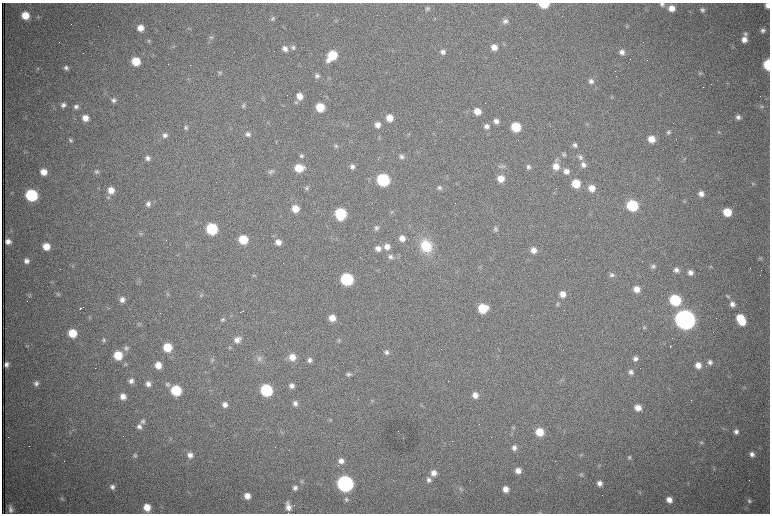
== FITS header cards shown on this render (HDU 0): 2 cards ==
NAXIS1  =                 1536 /fastest changing axis
NAXIS2  =                 1023 /next to fastest changing axis

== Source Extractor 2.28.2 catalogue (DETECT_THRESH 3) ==
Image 1536 x 1023 px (HDU 0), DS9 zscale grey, zoomed out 1/2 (1 PNG px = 2 x 2 image px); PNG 772 x 516 px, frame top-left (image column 1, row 1022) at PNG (2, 3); no overlay
Background 1040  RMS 16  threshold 48.5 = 3 sigma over >= 5 px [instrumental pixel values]
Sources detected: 277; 63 cannot appear on this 1/2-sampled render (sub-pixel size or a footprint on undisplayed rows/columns) and are not listed; the other 214 listed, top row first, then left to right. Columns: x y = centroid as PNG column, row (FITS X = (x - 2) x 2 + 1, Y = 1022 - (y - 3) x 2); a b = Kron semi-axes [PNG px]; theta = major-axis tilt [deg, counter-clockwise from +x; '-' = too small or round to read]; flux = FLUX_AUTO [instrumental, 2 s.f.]
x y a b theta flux
544 4 7 4 -3 1.2e+05
662 4 6 5 - 1.1e+04
768 5 5 4 - 2.2e+04
672 8 6 6 - 3.4e+04
427 9 6 6 - 7.5e+03
703 10 6 6 - 9.7e+03
25 15 6 6 - 6.5e+04
38 17 5 3 - 3.9e+03
273 19 6 5 - 7.3e+03
505 21 7 6 - 1.2e+04
627 26 5 3 - 3.2e+03
140 28 6 6 - 3.2e+04
190 28 5 2 - 2.8e+03
763 30 6 5 - 1.2e+04
745 34 7 6 - 1.0e+04
211 37 6 5 - 6.4e+03
744 39 8 7 - 2.5e+04
149 41 6 4 -84 5.1e+03
293 47 7 6 - 1.0e+04
494 47 7 6 - 3.0e+04
285 49 7 6 - 1.9e+04
443 52 6 6 - 1.3e+04
622 52 6 5 - 1.6e+04
332 55 9 6 50 1.3e+05
630 59 2 1 - 3.4e+03
136 61 7 6 - 8.8e+04
190 65 2 1 - 9.8e+04
768 65 7 5 -88 2.0e+05
38 68 5 5 - 4.8e+03
66 68 6 5 - 9.9e+03
220 73 6 5 - 6.3e+03
700 73 6 4 -15 4.9e+03
317 76 6 5 - 9.7e+03
189 79 7 2 -52 3.3e+03
591 81 7 6 - 1.4e+04
300 96 7 7 - 3.3e+04
113 100 6 5 - 1.0e+04
63 105 6 6 - 1.3e+04
243 106 6 5 - 6.9e+03
761 106 6 5 - 6.8e+03
76 107 7 6 - 1.3e+04
320 107 6 6 - 9.3e+04
477 111 6 6 - 4.3e+04
738 117 6 6 - 1.3e+04
85 118 6 6 - 3.1e+04
389 118 7 6 - 4.3e+04
496 121 6 6 - 1.7e+04
587 124 5 3 - 3.7e+03
377 125 6 6 - 2.3e+04
487 126 7 7 - 1.6e+04
550 126 2 1 - 7.0e+02
186 127 6 6 - 8.6e+03
516 127 7 6 - 1.3e+05
668 132 6 5 - 7.4e+03
719 132 4 4 - 4.0e+03
248 134 6 6 - 1.1e+04
408 134 5 3 - 3.7e+03
165 135 7 7 - 1.3e+04
651 139 6 6 - 4.3e+04
70 140 6 5 - 7.4e+03
575 145 6 5 - 1.0e+04
336 146 6 5 - 5.8e+03
564 154 5 5 - 6.0e+03
301 156 6 5 - 8.4e+03
401 157 6 6 - 1.1e+04
580 157 8 6 -54 1.1e+04
148 158 6 6 - 1.2e+04
557 160 6 5 - 6.1e+03
583 165 7 7 - 1.6e+04
500 166 8 4 -10 8.3e+03
556 166 8 7 - 3.3e+04
352 167 6 6 - 1.2e+04
528 167 6 6 - 9.5e+03
299 168 8 6 -2 7.1e+04
96 171 5 5 - 6.6e+03
566 171 7 6 - 1.9e+04
43 172 6 6 - 3.6e+04
271 172 10 5 18 9.6e+03
501 179 6 6 - 4.3e+04
383 180 7 7 - 4.8e+05
576 184 6 6 - 8.3e+04
753 184 5 4 - 4.8e+03
307 188 6 5 - 7.1e+03
439 188 7 6 - 1.0e+04
592 188 7 6 - 3.5e+04
111 190 7 7 - 3.6e+04
701 194 6 6 - 1.9e+04
31 195 7 7 - 3.7e+05
683 201 5 2 - 2.9e+03
148 204 7 7 - 1.4e+04
632 205 7 7 - 2.6e+05
295 209 7 6 - 4.7e+04
727 212 7 6 - 8.3e+04
391 213 5 4 - 4.4e+03
340 214 7 7 - 2.8e+05
376 228 6 6 - 9.3e+03
212 229 7 7 - 2.9e+05
495 229 8 6 89 8.5e+03
141 234 5 4 - 4.7e+03
402 238 7 6 - 2.5e+04
243 239 7 6 - 1.1e+05
8 241 5 5 - 1.7e+04
278 242 7 7 - 2.4e+04
426 246 15 12 -65 1.2e+05
46 247 6 6 - 5.0e+04
387 247 8 7 - 2.5e+04
378 248 7 6 - 2.1e+04
533 250 6 6 - 2.4e+04
390 257 7 6 - 1.3e+04
760 258 6 5 - 6.3e+03
26 261 6 6 - 1.7e+04
72 266 4 2 - 2.8e+03
653 266 6 5 - 8.1e+03
711 266 5 3 - 3.0e+03
676 270 6 5 - 1.4e+04
690 272 6 6 - 1.6e+04
254 275 5 4 - 3.7e+03
612 275 6 5 - 9.7e+03
347 279 7 7 - 4.4e+05
138 282 5 4 - 5.5e+03
637 289 6 6 - 2.9e+04
58 294 5 5 - 6.0e+03
168 294 6 4 77 5.7e+03
563 294 7 6 - 2.6e+04
29 295 5 5 - 5.0e+03
201 295 6 4 27 5.0e+03
728 296 7 4 -24 5.5e+03
122 300 7 6 - 1.9e+04
675 300 7 7 - 2.7e+05
557 304 5 5 - 5.7e+03
732 304 6 6 - 1.6e+04
80 308 2 1 - 3.6e+03
483 308 7 6 - 1.1e+05
243 311 2 1 - 3.3e+03
240 312 2 1 - 1.2e+03
89 318 4 3 - 3.2e+03
332 318 6 6 - 3.8e+04
685 319 8 8 - 4.6e+06
222 320 6 6 - 7.6e+03
741 320 10 6 -61 1.1e+05
139 324 5 3 - 3.9e+03
644 327 5 4 - 4.4e+03
72 333 7 6 - 8.4e+04
104 340 6 5 - 6.4e+03
237 340 9 7 41 2.4e+04
339 340 5 4 - 5.1e+03
670 346 3 1 - 4.0e+03
167 347 7 6 - 9.3e+04
126 348 7 6 - 1.0e+04
230 348 5 4 - 3.7e+03
387 352 6 6 - 1.1e+04
118 355 7 7 - 9.5e+04
292 357 7 7 - 4.0e+04
260 359 9 8 - 1.5e+04
635 359 6 6 - 1.2e+04
212 360 7 5 -59 7.8e+03
310 360 6 6 - 1.2e+04
710 362 7 6 - 1.3e+04
6 364 5 4 - 1.3e+04
125 364 5 5 - 5.0e+03
158 365 6 6 - 3.8e+04
698 365 6 6 - 3.0e+04
631 372 6 5 - 1.1e+04
348 374 6 6 - 8.6e+03
131 381 6 6 - 1.4e+04
36 383 6 6 - 1.2e+04
148 384 6 6 - 1.8e+04
167 384 6 6 - 8.5e+03
292 386 6 6 - 1.4e+04
176 390 7 6 - 2.0e+05
266 390 7 7 - 3.6e+05
475 395 7 6 - 2.3e+04
123 396 6 6 - 2.6e+04
372 401 5 4 - 4.3e+03
295 403 6 6 - 1.4e+04
225 405 6 6 - 1.8e+04
638 408 7 6 - 3.2e+04
330 420 3 3 - 3.2e+03
143 421 7 6 - 1.0e+04
139 427 7 7 - 1.6e+04
513 428 5 5 - 4.5e+03
736 431 6 5 - 1.3e+04
540 432 7 6 - 7.0e+04
701 443 6 5 - 6.5e+03
514 448 7 6 - 1.5e+04
752 454 6 5 - 1.5e+04
135 455 6 6 - 9.0e+03
190 455 7 7 - 2.0e+04
580 455 5 3 - 3.8e+03
629 457 6 5 - 6.9e+03
341 461 7 6 - 2.1e+04
598 465 4 2 - 2.4e+03
714 469 5 3 - 3.1e+03
518 471 6 6 - 2.3e+04
433 473 8 7 - 2.5e+04
581 474 5 5 - 5.6e+03
429 480 7 7 - 1.3e+04
301 481 4 4 - 4.0e+03
599 483 6 6 - 1.8e+04
345 484 8 7 - 1.5e+06
112 487 6 6 - 1.3e+04
295 488 6 6 - 1.1e+04
460 488 6 4 -35 6.9e+03
506 489 6 6 - 2.8e+04
640 492 4 3 - 3.5e+03
247 496 6 6 - 3.0e+04
62 499 5 5 - 5.2e+03
346 499 6 6 - 7.8e+03
669 500 7 6 - 2.8e+04
749 501 6 5 - 7.3e+03
147 507 6 6 - 4.7e+04
288 507 10 6 -75 2.6e+04
11 509 9 6 -80 1.6e+04
540 513 5 3 - 3.9e+03
At the frame edge (FLAGS 8, measured only in part): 5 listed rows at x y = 544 4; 662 4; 768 5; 768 65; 540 513
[63 sub-pixel or undisplayed-footprint detections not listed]